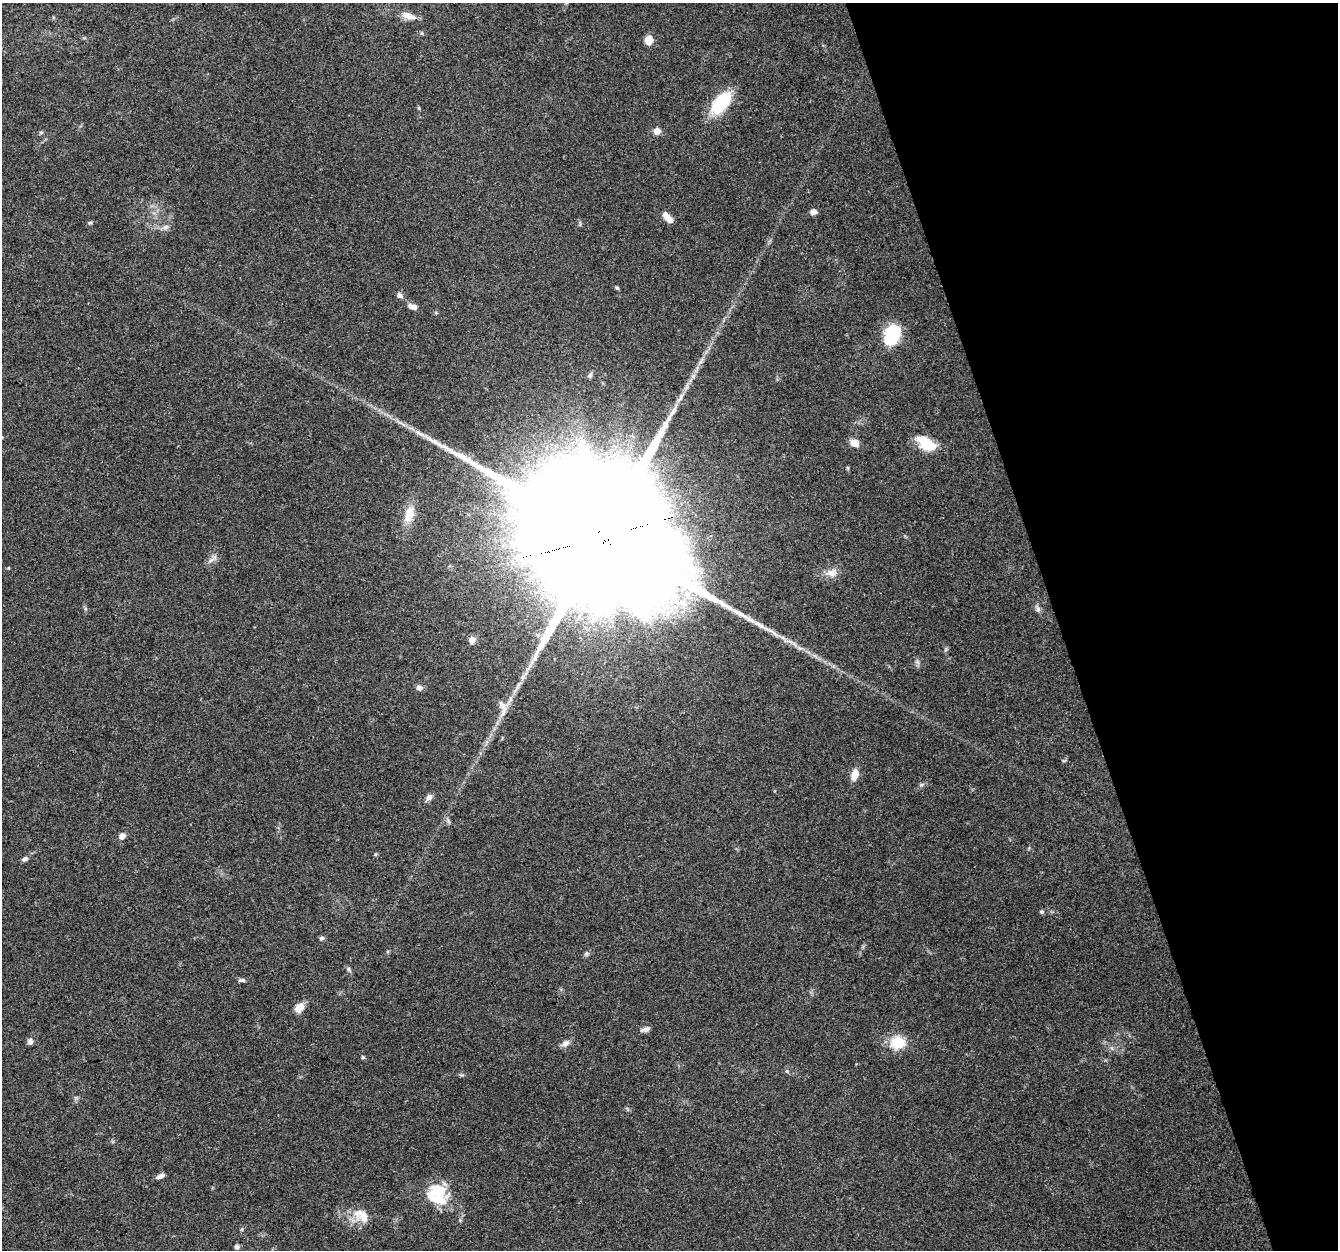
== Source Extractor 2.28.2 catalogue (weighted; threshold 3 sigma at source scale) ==
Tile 12 of 4 x 4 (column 4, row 3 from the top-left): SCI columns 4010-5345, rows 1365-2612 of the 5345 x 5167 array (HDU 1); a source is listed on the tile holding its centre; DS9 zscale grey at full resolution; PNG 1340 x 1252 px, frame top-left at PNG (2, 3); no overlay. Shown black and unused: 21% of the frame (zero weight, under 3 of 4 exposures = <1% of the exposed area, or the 3 px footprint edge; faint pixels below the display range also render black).
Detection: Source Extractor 2.28.2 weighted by HDU 2 'WHT'; one run over the whole footprint, this tile lists its part. Background 0.0694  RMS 0.005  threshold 0.0225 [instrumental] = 3 sigma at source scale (4.5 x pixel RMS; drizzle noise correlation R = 1.50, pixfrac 1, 0.0396/0.0396 arcsec/px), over >= 5 px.
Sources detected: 49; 1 inside a brighter object's white glare — not listed; the other 48 listed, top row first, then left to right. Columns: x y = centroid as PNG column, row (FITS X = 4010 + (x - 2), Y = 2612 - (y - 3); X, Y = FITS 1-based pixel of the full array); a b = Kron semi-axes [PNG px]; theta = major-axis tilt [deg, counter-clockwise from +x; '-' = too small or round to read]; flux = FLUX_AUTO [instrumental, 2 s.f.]
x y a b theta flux
408 16 19 8 -17 4.7
649 40 11 9 -88 4.2
721 103 29 14 51 24
657 131 8 7 - 3.3
41 132 6 4 19 0.69
813 212 7 6 - 2.7
667 217 13 6 -49 4.7
90 223 5 4 - 0.75
166 227 9 6 27 1.7
617 288 5 4 - 0.72
399 295 8 7 - 1.8
413 307 12 7 -19 2.4
892 335 16 11 69 40
701 361 11 3 61 1.7
590 375 6 6 - 1
420 433 19 4 -25 3.3
854 443 10 7 -29 4.6
926 444 22 11 -36 16
409 514 24 12 75 8.2
601 536 61 35 10 49000
212 559 17 4 37 2
831 573 18 10 9 4.5
1038 609 9 6 -75 1.5
761 626 27 6 -29 6.1
472 640 8 8 - 2.8
419 688 8 7 - 2
502 705 16 8 -47 3.5
855 775 15 8 75 4.5
921 785 6 5 - 0.89
429 797 9 6 43 2.2
448 821 7 4 -71 0.89
122 836 7 7 - 2.6
25 859 8 6 19 1.5
1042 912 6 5 - 0.79
322 938 6 6 - 1.1
586 953 7 4 45 0.99
349 969 8 5 -47 1
242 980 9 5 -5 1.2
299 1008 11 8 52 5.1
646 1029 12 5 22 1.9
30 1042 7 6 - 1.8
565 1043 11 7 38 2.5
898 1043 7 6 - 41
363 1057 5 4 - 0.68
160 1176 10 5 24 1.9
438 1192 26 18 -12 18
362 1216 23 14 -36 8.8
237 1247 6 6 - 1.3
Overlapping masked pixels (flux is a lower limit): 1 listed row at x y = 601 536